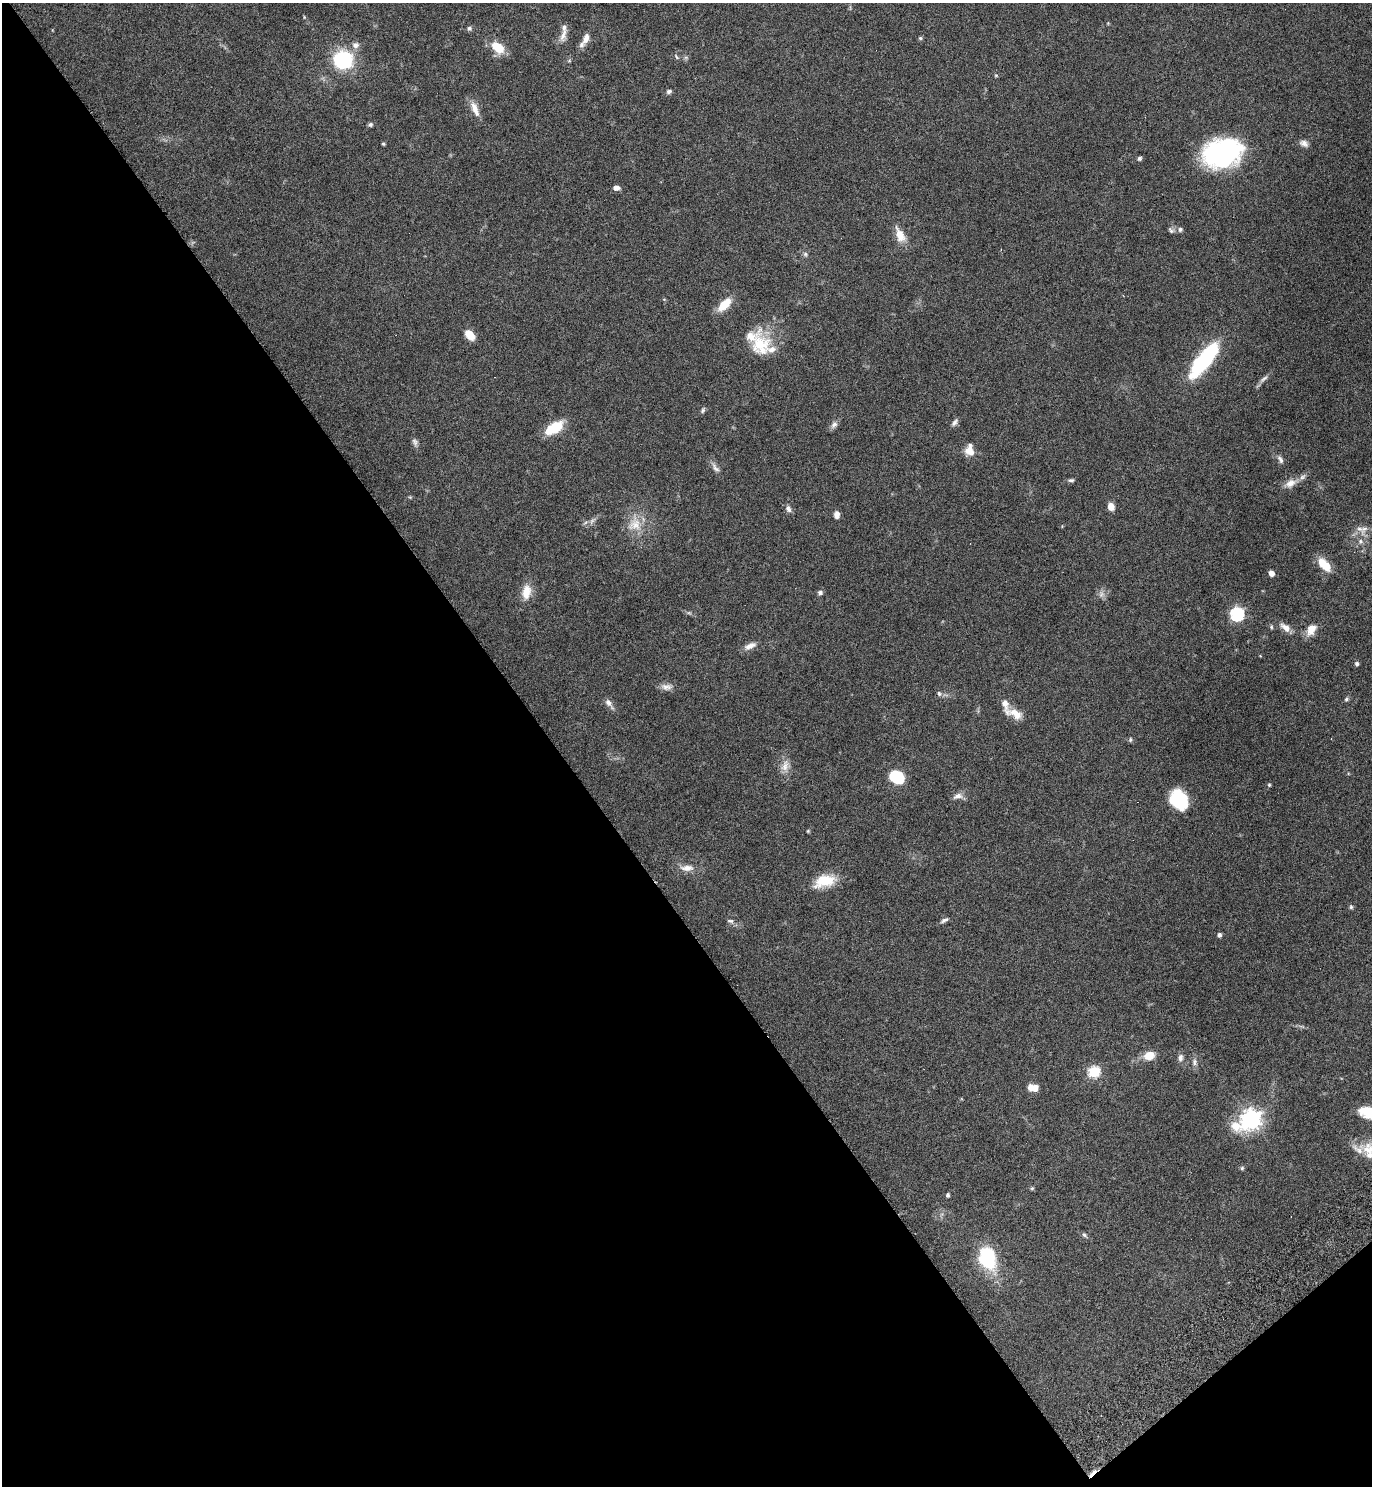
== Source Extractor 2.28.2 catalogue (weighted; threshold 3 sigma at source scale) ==
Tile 14 of 4 x 4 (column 2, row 4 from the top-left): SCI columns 1567-2936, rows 52-1535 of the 6013 x 6036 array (HDU 1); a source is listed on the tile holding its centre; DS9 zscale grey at full resolution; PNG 1374 x 1488 px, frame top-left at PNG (2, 3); no overlay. Shown black and unused: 42% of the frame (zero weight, under 4 of 7 exposures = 3% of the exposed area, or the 3 px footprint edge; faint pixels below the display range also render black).
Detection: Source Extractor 2.28.2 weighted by HDU 2 'WHT'; one run over the whole footprint, this tile lists its part. Background 0.0469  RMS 0.0039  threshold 0.0159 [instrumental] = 3 sigma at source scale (4.09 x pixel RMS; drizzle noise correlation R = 1.36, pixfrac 0.8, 0.05/0.05 arcsec/px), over >= 5 px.
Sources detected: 95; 1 too faint to see at this stretch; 1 inside a brighter object's white glare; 1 cosmic-ray / hot-pixel residue — not listed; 10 inside a brighter listed object's ellipse — not listed separately; the other 82 listed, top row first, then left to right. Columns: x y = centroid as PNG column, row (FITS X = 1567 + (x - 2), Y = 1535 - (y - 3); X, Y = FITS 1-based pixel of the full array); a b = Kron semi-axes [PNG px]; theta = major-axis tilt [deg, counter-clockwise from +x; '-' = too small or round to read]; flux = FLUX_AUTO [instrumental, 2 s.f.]
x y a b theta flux
469 28 6 5 - 0.95
563 35 20 7 72 2.6
586 38 14 8 68 2.4
920 38 5 5 - 0.53
355 45 10 8 21 1.8
498 47 15 9 -40 8
676 56 8 4 -63 0.58
343 60 14 13 - 33
996 75 5 4 - 0.4
669 91 7 5 28 0.85
475 109 22 8 -68 3.5
370 125 6 6 - 0.66
1304 143 11 7 -22 1.6
383 144 4 3 - 0.44
1224 152 41 31 22 47
1139 158 6 5 - 0.7
616 188 9 6 0 1.4
1180 229 6 6 - 0.98
1171 230 9 5 -45 0.86
900 235 20 10 -66 4.7
805 254 6 5 - 0.69
724 304 17 8 45 7.1
470 335 11 7 -46 4.5
760 345 33 23 -83 13
1204 360 48 15 52 27
1264 379 14 5 37 1.4
703 410 9 5 65 0.69
954 422 11 5 54 1.1
834 425 11 7 43 1.4
554 428 19 9 31 12
415 442 11 6 -68 1.2
969 450 15 11 -88 3.4
1280 459 12 6 -60 1.3
715 468 16 6 -52 1.7
1071 480 8 5 6 0.72
1290 483 18 9 26 3.3
1111 506 6 5 - 3.9
788 509 10 7 -63 1.3
837 515 8 6 -87 1.6
635 524 19 17 29 6.7
1364 529 21 8 66 3.1
1324 565 17 8 -46 7.3
1271 573 6 5 - 1.9
526 592 20 11 80 4.8
820 593 6 6 - 0.85
1237 614 6 6 - 58
1271 627 5 5 - 0.51
1286 627 14 8 -38 2.9
1311 630 15 9 58 4.3
750 646 17 8 24 2.4
1357 664 5 5 - 0.78
666 687 15 8 -5 2.1
939 693 8 5 -63 0.79
1346 699 6 5 - 0.67
608 703 11 8 -56 1.6
1015 714 22 10 -21 4.6
1130 740 6 4 84 0.52
785 766 17 10 72 3.1
897 777 13 10 -31 16
1269 785 5 4 - 0.49
958 796 14 7 17 1.9
1179 800 20 16 -56 17
808 831 4 4 - 0.35
687 868 18 8 -1 3.1
825 881 25 13 15 9.8
1351 907 6 5 - 0.59
944 920 11 4 28 1
730 921 10 5 -11 0.89
1219 935 5 4 - 1
1149 1056 10 8 9 5.6
1180 1057 10 7 79 1.4
1194 1062 10 6 -90 1.2
1094 1072 6 5 - 32
1031 1087 8 6 85 2.7
1371 1113 25 12 -9 12
1251 1120 10 7 27 200
1369 1149 40 16 11 10
1242 1168 5 5 - 0.57
1032 1188 5 5 - 0.47
948 1195 5 4 - 0.6
1084 1235 6 5 - 0.65
987 1258 20 14 -75 24
Isophote crosses this tile's border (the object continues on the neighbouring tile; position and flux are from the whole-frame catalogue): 2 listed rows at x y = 1371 1113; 1369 1149